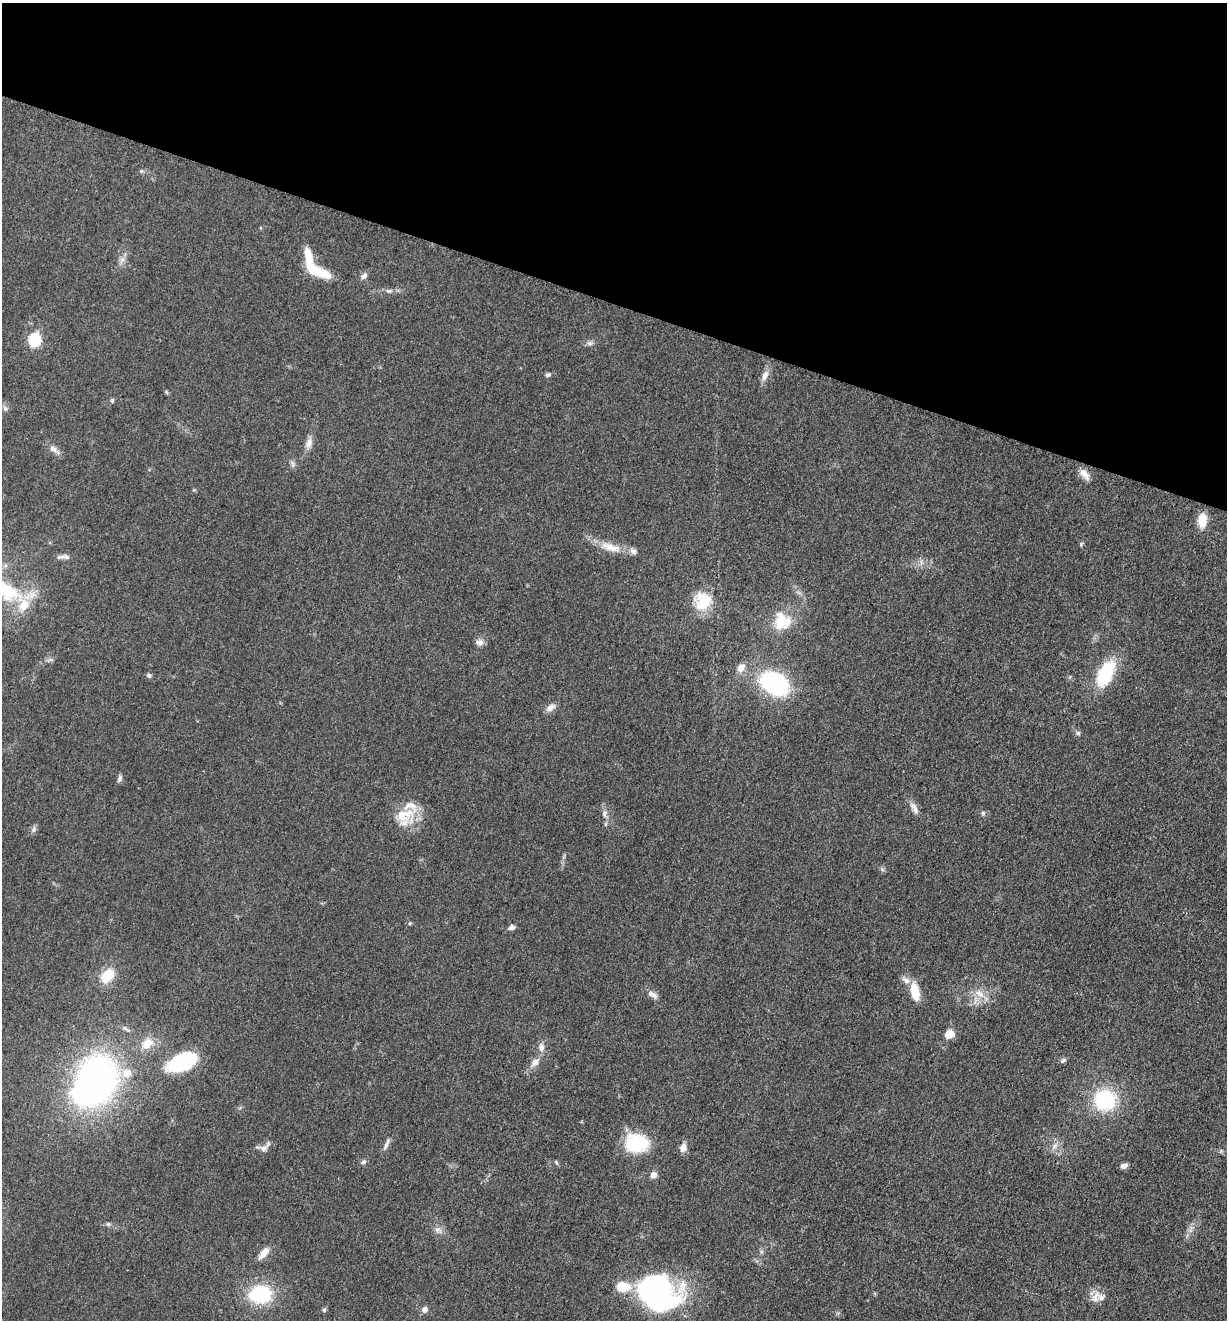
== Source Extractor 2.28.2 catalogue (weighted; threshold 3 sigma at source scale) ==
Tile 2 of 4 x 4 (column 2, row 1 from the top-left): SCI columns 1490-2714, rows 3968-5285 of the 5306 x 5294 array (HDU 1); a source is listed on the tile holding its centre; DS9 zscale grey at full resolution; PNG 1229 x 1322 px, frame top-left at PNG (2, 3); no overlay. Shown black and unused: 23% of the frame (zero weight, under 3 of 5 exposures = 1% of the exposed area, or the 3 px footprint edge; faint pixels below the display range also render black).
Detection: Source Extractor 2.28.2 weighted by HDU 2 'WHT'; one run over the whole footprint, this tile lists its part. Background 0.0505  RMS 0.0057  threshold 0.0256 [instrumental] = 3 sigma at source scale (4.5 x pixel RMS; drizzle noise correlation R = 1.50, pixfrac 1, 0.05/0.05 arcsec/px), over >= 5 px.
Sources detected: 76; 2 inside a brighter object's white glare — not listed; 7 inside a brighter listed object's ellipse — not listed separately; the other 67 listed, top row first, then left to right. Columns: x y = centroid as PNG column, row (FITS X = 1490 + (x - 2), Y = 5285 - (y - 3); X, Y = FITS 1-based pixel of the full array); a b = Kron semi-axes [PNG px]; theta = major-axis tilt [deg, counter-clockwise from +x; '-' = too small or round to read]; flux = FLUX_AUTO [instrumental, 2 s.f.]
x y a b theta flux
141 171 5 5 - 0.87
122 259 7 5 0 1.6
319 272 31 10 -22 15
364 276 10 6 39 2.3
389 291 9 4 8 1.4
34 340 6 6 - 68
589 343 8 6 0 1.7
548 375 7 5 15 1.3
765 375 16 7 64 3.7
166 392 5 4 - 0.79
112 400 6 5 - 0.93
5 408 9 5 -62 1.5
309 443 16 8 70 3.9
54 450 18 7 -36 3.2
293 464 11 5 -62 1.7
1085 474 18 8 -49 4.3
1202 520 12 8 85 13
1081 544 5 5 - 0.78
610 547 33 10 -17 10
63 557 17 6 13 2.6
8 591 40 26 -32 39
703 601 23 20 89 17
782 621 23 21 -58 16
479 642 11 8 1 2.5
741 668 11 9 56 4
1105 674 33 16 63 30
149 675 7 5 -36 1.1
774 683 24 16 -29 75
550 707 15 7 34 3
1078 733 6 6 - 1.1
120 778 10 5 70 1.5
914 808 18 7 -60 3.7
604 813 12 7 84 2.8
983 813 6 6 - 1.1
404 815 31 21 -1 17
34 829 11 3 75 1.3
511 927 8 6 22 1.9
107 976 17 11 51 13
915 991 23 10 -79 11
980 994 16 8 -39 5.7
653 995 16 6 -28 2.9
949 1034 8 7 - 8.4
147 1043 15 12 39 8.1
541 1047 12 9 88 3.4
1063 1060 8 6 55 1.3
182 1062 30 14 20 44
535 1063 15 9 46 4.3
97 1078 32 31 - 190
1105 1100 22 21 - 40
636 1143 23 19 1 32
386 1146 13 5 62 2.3
1055 1146 9 6 37 2.3
265 1147 21 7 42 3.3
683 1148 9 7 76 4.4
363 1162 7 6 - 1.4
556 1162 6 4 -48 0.75
1124 1166 6 5 - 3
653 1175 8 7 - 3.3
108 1224 6 5 - 1.1
437 1230 9 7 1 2.3
1190 1230 7 4 -72 1.5
264 1253 16 8 52 5
656 1292 43 32 -30 130
260 1295 23 17 5 37
1095 1297 19 10 59 5.3
424 1309 8 7 - 2.5
324 1310 5 5 - 0.97
Isophote crosses this tile's border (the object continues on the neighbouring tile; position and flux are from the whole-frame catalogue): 2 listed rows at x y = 8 591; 656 1292